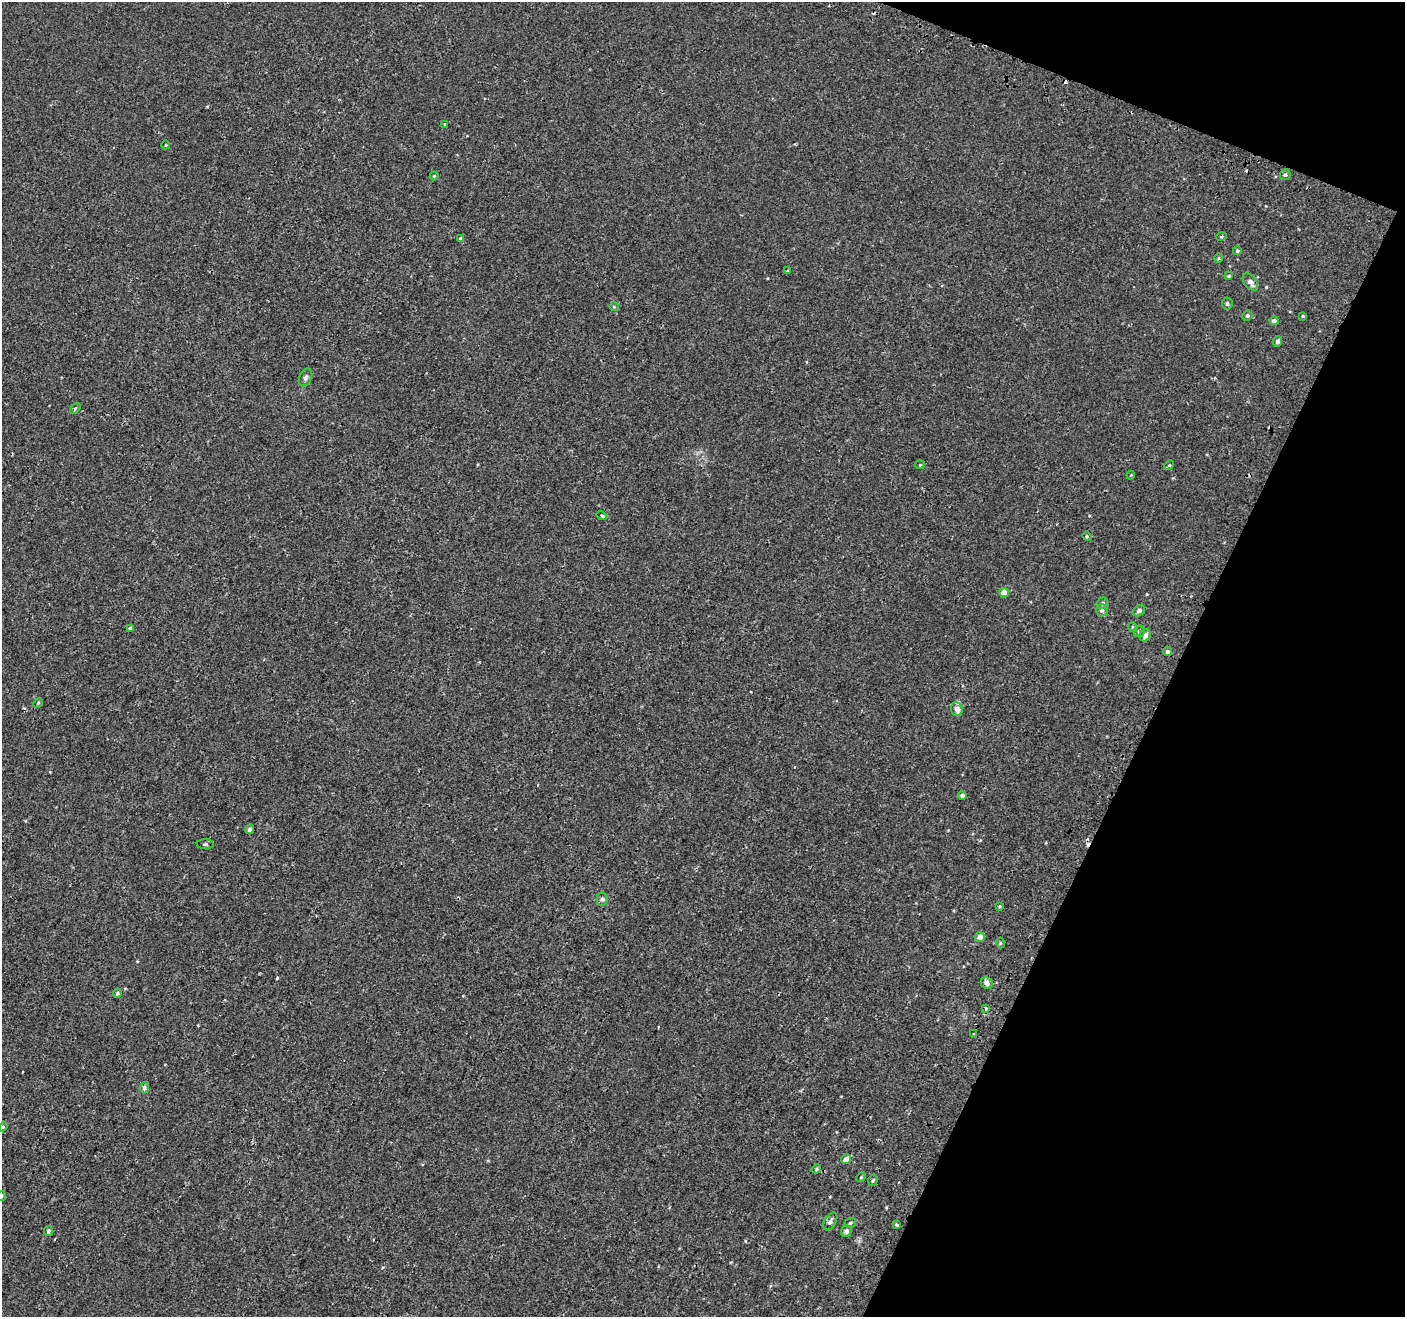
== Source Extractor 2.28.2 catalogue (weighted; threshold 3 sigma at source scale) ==
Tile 8 of 4 x 4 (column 4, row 2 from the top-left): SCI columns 4265-5667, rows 2887-4201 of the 5713 x 5842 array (HDU 1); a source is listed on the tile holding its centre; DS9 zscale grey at full resolution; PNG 1407 x 1319 px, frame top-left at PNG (2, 2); each listed source drawn as its Kron ellipse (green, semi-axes under 4 px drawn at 4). Shown black and unused: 20% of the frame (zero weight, under 2 of 3 exposures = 3% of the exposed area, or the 3 px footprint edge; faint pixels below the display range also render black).
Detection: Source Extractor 2.28.2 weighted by HDU 2 'WHT'; one run over the whole footprint, this tile lists its part. Background 9.13e-04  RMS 0.0031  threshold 0.0138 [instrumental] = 3 sigma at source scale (4.5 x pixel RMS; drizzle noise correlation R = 1.50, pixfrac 1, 0.0396/0.0396 arcsec/px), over >= 5 px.
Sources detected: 69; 9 cosmic-ray / hot-pixel residue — neither listed nor drawn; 2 inside a brighter listed object's ellipse — not listed separately; the other 58 listed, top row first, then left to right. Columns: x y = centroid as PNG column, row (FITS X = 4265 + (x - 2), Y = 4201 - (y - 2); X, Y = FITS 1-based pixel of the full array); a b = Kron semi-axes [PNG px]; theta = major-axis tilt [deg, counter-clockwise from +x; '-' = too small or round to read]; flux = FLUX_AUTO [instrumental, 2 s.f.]
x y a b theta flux
445 124 4 3 - 0.26
166 145 4 3 - 0.24
1285 175 5 5 - 0.56
434 176 4 4 - 0.28
1221 237 5 3 - 0.32
461 238 4 3 - 1.6
1237 251 4 4 - 0.45
1218 258 5 3 - 0.25
788 271 3 3 - 0.44
1229 276 4 3 - 0.34
1250 282 10 6 -53 1.7
1227 304 6 5 - 0.64
614 307 5 3 - 0.25
1247 316 5 5 - 0.53
1303 316 3 3 - 0.26
1274 321 4 4 - 0.92
1277 341 5 4 - 0.66
305 377 9 6 65 0.82
75 408 6 2 44 0.34
920 465 5 4 - 0.31
1169 465 5 4 - 0.38
1131 475 4 3 - 0.24
602 515 5 4 - 0.51
1087 536 5 4 - 0.37
1004 593 5 4 - 3.2
1103 603 6 5 - 0.63
1102 610 6 6 - 0.78
1139 611 6 5 - 0.93
1133 627 5 4 - 0.35
130 628 4 3 - 0.88
1139 631 6 5 - 0.64
1145 635 6 5 - 1.3
1167 652 4 4 - 0.83
38 703 5 4 - 0.31
957 709 7 6 - 1.5
962 795 4 4 - 0.86
250 829 5 4 - 0.73
205 844 8 5 -3 0.53
602 899 7 5 90 0.69
1000 906 4 3 - 0.31
980 937 5 5 - 1.9
1000 943 5 3 - 0.31
987 983 6 5 - 1.4
117 993 4 3 - 0.43
986 1008 3 3 - 1.3
974 1034 3 3 - 0.63
144 1088 5 4 - 0.67
3 1127 4 4 - 0.29
846 1159 5 4 - 1.7
816 1169 5 4 - 0.45
861 1177 5 4 - 0.35
873 1180 6 4 72 0.45
2 1196 5 3 - 0.3
830 1221 10 5 59 1.1
850 1223 6 4 19 0.55
897 1224 3 3 - 1.4
48 1231 5 4 - 0.73
846 1231 6 5 - 0.9
Isophote crosses this tile's border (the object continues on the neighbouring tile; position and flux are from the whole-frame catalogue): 1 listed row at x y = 2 1196